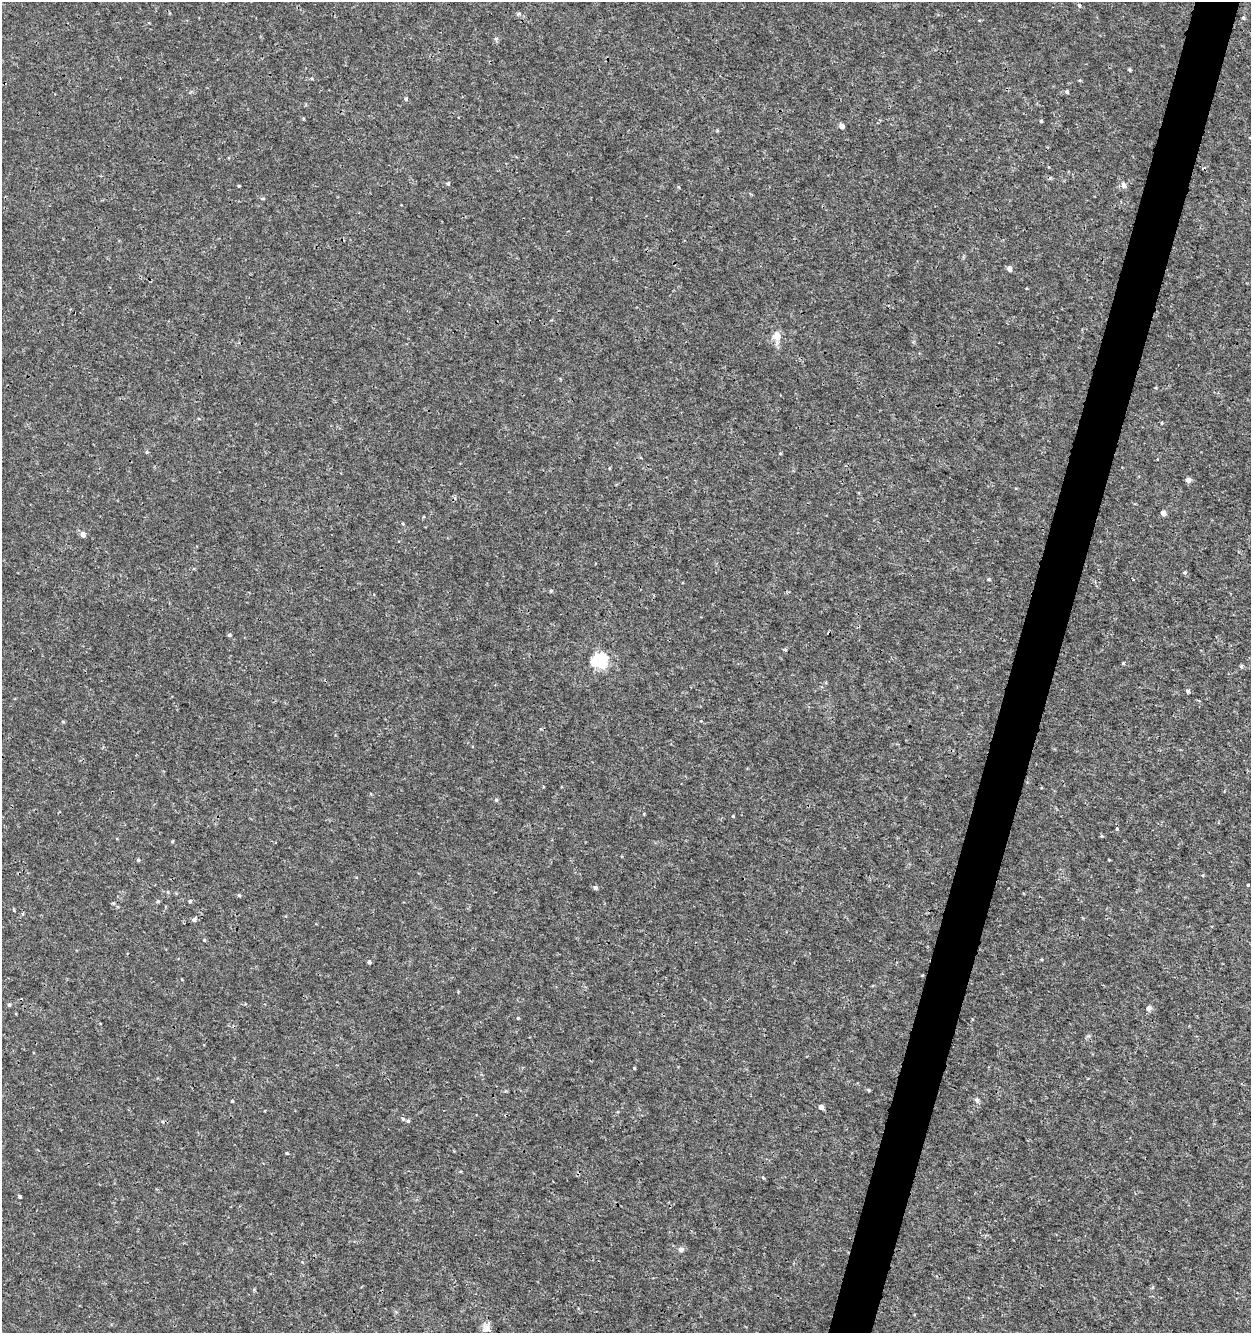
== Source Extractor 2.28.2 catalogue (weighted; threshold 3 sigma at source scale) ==
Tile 10 of 4 x 4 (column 2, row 3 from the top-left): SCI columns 1532-2780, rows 1333-2663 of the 5497 x 5335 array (HDU 1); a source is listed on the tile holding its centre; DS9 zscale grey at full resolution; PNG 1253 x 1335 px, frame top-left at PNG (2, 2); no overlay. Shown black and unused: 4% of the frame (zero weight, under 3 of 4 exposures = <1% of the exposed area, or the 3 px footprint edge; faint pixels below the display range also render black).
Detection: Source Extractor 2.28.2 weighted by HDU 2 'WHT'; one run over the whole footprint, this tile lists its part. Background 5.26e-04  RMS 8.6e-04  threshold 0.00386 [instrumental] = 3 sigma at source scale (4.5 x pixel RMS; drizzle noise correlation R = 1.50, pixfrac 1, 0.0396/0.0396 arcsec/px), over >= 5 px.
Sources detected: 63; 2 cosmic-ray / hot-pixel residue — not listed; the other 61 listed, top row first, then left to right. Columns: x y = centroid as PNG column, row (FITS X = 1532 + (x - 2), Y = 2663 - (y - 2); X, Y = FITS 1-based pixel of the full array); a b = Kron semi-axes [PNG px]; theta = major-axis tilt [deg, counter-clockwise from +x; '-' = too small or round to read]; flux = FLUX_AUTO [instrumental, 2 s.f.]
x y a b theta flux
1243 18 5 4 - 0.13
496 38 6 4 19 0.11
1130 70 4 4 - 0.1
1067 92 4 4 - 0.18
406 99 5 4 - 0.19
1041 121 4 4 - 0.11
841 126 4 4 - 0.58
448 183 5 4 - 0.14
1124 185 7 6 - 0.37
239 186 3 3 - 0.08
262 198 5 3 - 0.094
1009 269 5 4 - 0.45
777 336 9 8 - 0.96
1155 388 4 3 - 0.076
1161 423 4 3 - 0.072
147 452 5 4 - 0.11
780 454 4 3 - 0.083
1188 480 6 6 - 0.27
1163 513 4 4 - 0.56
423 517 4 3 - 0.12
83 534 5 5 - 0.46
1185 572 5 5 - 0.14
988 579 5 4 - 0.1
551 591 5 4 - 0.1
229 635 5 4 - 0.12
785 650 5 3 - 0.093
600 661 6 6 - 17
1188 691 5 4 - 0.14
63 721 5 3 - 0.092
496 800 5 4 - 0.12
733 816 3 3 - 0.088
1117 829 4 3 - 0.073
1102 836 4 4 - 0.092
173 841 5 3 - 0.07
138 860 4 4 - 0.11
1109 860 4 2 - 0.06
1248 885 4 2 - 0.071
595 888 5 4 - 0.22
168 892 6 3 -72 0.08
239 895 4 4 - 0.11
158 901 5 4 - 0.11
190 901 5 4 - 0.13
113 903 6 3 -19 0.1
14 910 4 3 - 0.087
194 920 5 5 - 0.27
204 940 4 4 - 0.084
369 962 4 4 - 0.2
9 1005 5 4 - 0.15
1149 1008 7 6 - 0.29
518 1018 4 4 - 0.076
634 1068 3 3 - 0.18
977 1100 8 6 -46 0.21
232 1101 3 3 - 0.08
821 1107 4 4 - 0.49
403 1119 5 4 - 0.11
408 1121 5 5 - 0.12
287 1153 4 3 - 0.084
763 1177 4 4 - 0.086
19 1196 4 3 - 0.13
681 1249 8 6 -1 0.26
486 1328 13 11 -59 0.56